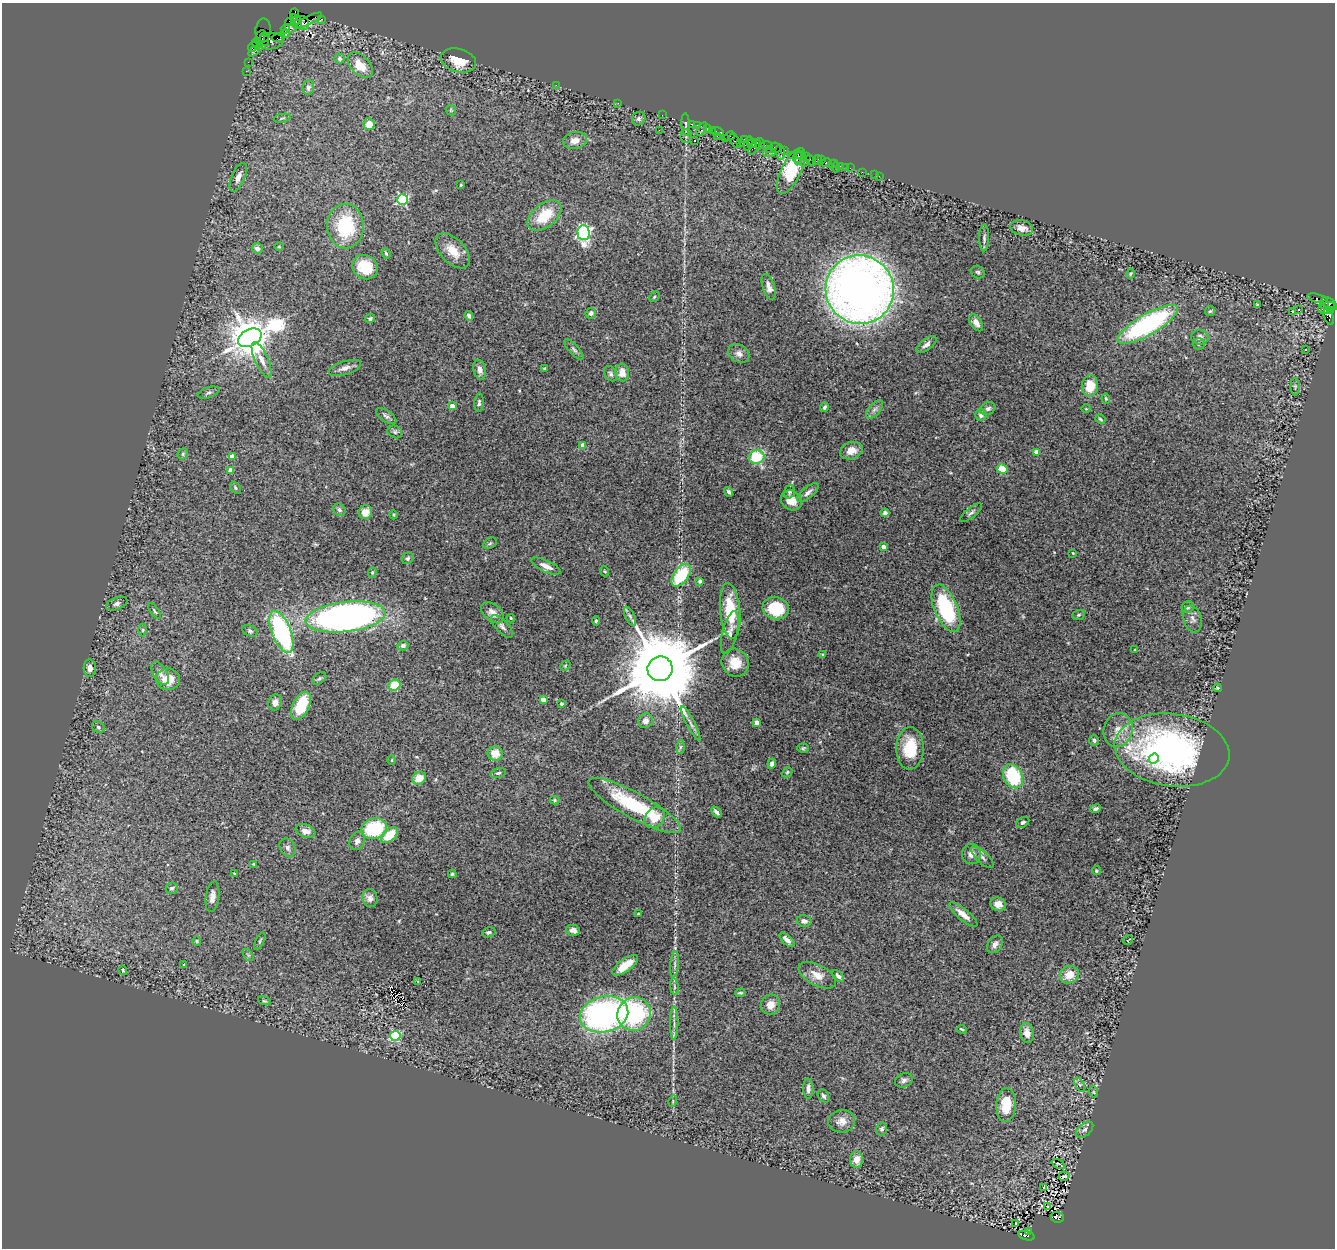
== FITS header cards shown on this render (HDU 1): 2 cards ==
NAXIS1  =                 1333
NAXIS2  =                 1246

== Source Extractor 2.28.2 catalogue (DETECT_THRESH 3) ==
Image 1333 x 1246 px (HDU 1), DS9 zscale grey, 1 PNG px = 1 image px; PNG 1337 x 1250 px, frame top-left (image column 1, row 1246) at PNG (2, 3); each listed source drawn as its Kron ellipse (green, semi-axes under 4 px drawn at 4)
Background 3.04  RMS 0.068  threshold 0.203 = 3 sigma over >= 5 px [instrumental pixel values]
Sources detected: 287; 1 with non-positive FLUX_AUTO (blend fragments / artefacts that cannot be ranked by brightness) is neither listed nor drawn; the other 286 listed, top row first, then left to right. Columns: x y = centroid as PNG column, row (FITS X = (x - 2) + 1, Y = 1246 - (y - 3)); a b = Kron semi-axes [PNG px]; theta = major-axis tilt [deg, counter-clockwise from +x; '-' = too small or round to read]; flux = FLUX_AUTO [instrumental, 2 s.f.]
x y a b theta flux
294 13 4 3 - 430
293 18 3 3 - 990
322 19 3 2 - 130
309 20 14 4 27 770
296 21 5 3 - 2800
290 22 5 4 - 210
302 23 7 6 - 1800
297 24 5 3 - 2500
291 28 6 4 5 4200
285 29 4 3 - 490
263 30 12 7 85 55
286 34 4 3 - 560
261 37 7 3 65 1800
278 38 6 2 18 150
264 39 7 3 -75 3700
270 41 13 8 7 1300
257 45 7 3 -49 670
253 47 5 3 - 330
254 51 7 3 36 300
339 58 5 5 - 7.3
458 60 18 11 -16 100
248 62 2 2 - 38
360 65 15 9 -47 75
246 71 2 2 - 53
556 85 2 2 - 37
308 87 7 5 84 16
618 103 3 2 - 5.7
451 110 6 4 -46 5.5
662 115 2 2 - 110
282 118 8 2 11 4.5
639 119 7 6 - 12
369 124 6 5 - 48
691 124 2 2 - 170
686 125 11 4 -87 8.3
697 125 2 2 - 150
707 128 3 3 - 610
702 129 7 4 57 750
659 130 3 2 - 7.9
712 131 3 2 - 250
717 131 6 2 -18 230
686 136 7 5 89 9.1
717 136 2 2 - 150
730 136 6 3 29 460
725 138 3 3 - 350
575 140 12 8 10 34
695 140 2 2 - 3.1
744 140 4 2 - 300
735 141 8 2 -57 580
740 142 3 2 - 230
748 144 7 3 73 1200
752 144 4 4 - 690
760 144 6 3 71 830
767 145 6 2 -6 1200
754 147 9 4 60 940
776 148 5 5 - 290
769 149 4 3 - 750
784 150 3 3 - 500
769 152 7 4 8 1200
780 152 7 3 -80 920
792 155 2 2 - 210
801 155 4 3 - 360
806 156 3 2 - 300
797 157 6 2 72 540
811 160 6 3 -48 580
817 160 5 3 - 600
822 160 2 2 - 62
798 161 2 2 - 420
804 163 3 2 - 760
826 163 5 3 - 610
833 164 5 2 - 64
840 166 3 3 - 480
836 167 5 2 - 120
845 167 2 2 - 73
850 168 2 2 - 53
791 171 25 10 64 150
862 172 2 2 - 53
875 175 2 2 - 100
879 176 2 2 - 73
238 177 15 6 67 29
461 185 3 2 - 4.4
402 200 5 5 - 510
545 216 19 11 39 140
345 226 22 18 -88 270
1022 228 11 7 -14 34
584 233 7 6 - 1100
984 238 13 5 89 16
279 247 4 3 - 4.2
257 248 5 5 - 19
453 251 21 12 -46 80
386 253 5 3 - 7.8
365 267 13 11 -34 120
978 272 7 6 - 9.3
1130 274 5 3 - 5.1
769 287 13 6 -71 25
860 290 34 34 - 4700
654 297 6 3 45 6.1
1317 298 11 4 -14 510
1324 304 3 2 - 1100
1329 304 9 5 -34 940
1257 305 3 2 - 4.4
1327 308 9 5 16 4400
1299 310 3 2 - 3.6
1210 311 5 5 - 6.4
1292 311 3 3 - 29
1330 311 4 3 - 570
591 313 5 5 - 15
469 316 5 4 - 17
1329 317 9 4 -71 1000
370 319 5 4 - 8.6
976 323 9 5 -59 25
1148 324 34 10 30 770
1200 337 8 7 - 22
250 338 13 8 27 16000
1199 344 6 5 - 8.1
926 345 12 5 37 19
574 349 13 5 -48 12
1306 350 3 2 - 6.5
739 354 11 8 -36 24
262 360 19 6 -66 38
345 368 17 7 17 28
544 368 3 2 - 4.4
480 370 10 6 -77 27
622 373 9 7 -86 39
611 374 8 6 -59 11
1090 386 10 8 85 85
1295 387 9 4 -88 8.1
209 392 11 5 17 12
1106 398 5 4 - 7
479 403 9 4 85 9.8
452 406 4 4 - 41
824 407 5 4 - 10
874 409 11 5 48 18
988 409 8 6 25 14
1086 409 4 3 - 3.7
981 415 6 5 - 16
386 416 12 5 -34 14
1100 419 5 3 - 6.2
395 432 7 6 - 9.3
583 445 4 4 - 42
851 451 11 8 18 41
1036 452 4 4 - 47
183 454 6 5 - 7.3
232 456 4 4 - 31
757 457 8 7 - 180
1002 469 5 4 - 86
231 470 4 4 - 49
235 488 6 4 -52 6.9
729 492 5 3 - 9.4
789 492 7 5 71 11
808 492 13 5 40 19
791 500 11 9 -36 45
339 510 6 5 - 12
365 512 7 6 - 52
885 513 4 4 - 13
971 513 14 5 39 14
394 515 4 3 - 4.1
490 543 7 5 30 7.8
883 547 4 4 - 35
1073 553 4 2 - 3.6
408 558 6 5 - 9.9
546 566 16 6 -25 34
604 571 5 3 - 4.3
372 572 5 4 - 5.6
681 575 13 7 54 220
700 581 4 4 - 17
117 604 11 6 22 16
1188 607 6 5 - 9.2
776 608 13 11 -15 200
946 608 25 11 -68 380
154 611 9 3 -55 7.7
730 611 28 10 -85 180
493 613 13 8 -39 37
1079 615 6 5 - 7.3
630 616 10 4 -64 12
346 617 40 15 7 2500
511 618 4 3 - 4.3
1193 619 14 9 -77 25
596 621 4 4 - 6
502 626 14 6 -47 18
143 630 6 4 90 7.1
250 631 8 5 -24 9
281 632 22 9 -69 640
730 633 22 7 76 35
403 646 5 4 - 15
1135 650 3 3 - 4.4
822 655 3 2 - 4.4
735 663 14 13 - 80
565 666 6 4 47 5.3
90 668 9 6 -86 24
660 669 12 12 - 76000
160 673 13 7 -58 24
168 679 12 10 -2 94
319 679 8 5 36 8.9
394 685 6 5 - 100
1217 688 4 4 - 6.5
543 700 4 4 - 46
275 702 8 6 69 23
561 704 3 3 - 13
301 706 15 8 64 180
646 721 8 7 - 22
757 722 4 4 - 51
691 724 19 4 -62 22
98 727 7 5 -34 9.4
1118 730 17 14 75 67
1094 740 5 5 - 11
680 747 7 4 88 8.6
803 748 6 4 4 6.6
910 748 21 13 89 170
1172 750 58 36 -7 1500
495 753 7 7 - 59
1154 759 5 4 - 24
392 760 5 3 - 4
772 764 5 4 - 19
787 772 5 4 - 6.5
498 773 8 4 14 9.7
1013 776 13 9 -64 270
419 778 7 6 - 62
555 800 5 4 - 5.7
635 806 52 12 -29 340
1096 809 5 3 - 10
716 812 6 3 -48 14
655 818 11 9 51 79
1023 822 7 4 31 9.2
374 829 13 10 15 240
305 831 10 6 -21 30
389 835 10 6 39 100
357 841 9 7 63 20
288 848 10 7 -62 16
971 854 10 9 - 30
982 857 14 5 -43 19
253 864 3 3 - 4.3
1096 871 4 4 - 6.5
234 873 3 2 - 2.9
452 874 4 3 - 6.6
172 888 6 5 - 11
212 897 15 6 82 28
370 898 9 7 -75 20
998 904 7 6 - 34
638 914 4 2 - 3.9
963 914 18 5 -39 43
804 921 7 5 -12 15
573 930 7 5 -11 19
489 932 7 5 14 9.3
787 940 9 4 -43 22
1128 940 5 3 - 2.6
197 941 4 4 - 5.1
260 941 9 3 64 6.3
995 944 10 7 52 20
248 955 7 3 -53 6
675 964 13 4 84 14
184 965 3 3 - 4.2
625 965 15 6 36 71
123 970 5 3 - 5
817 975 20 10 -27 55
1069 975 10 8 21 56
838 976 7 4 -44 13
418 981 3 3 - 3.4
674 987 8 4 -81 9.3
740 993 5 3 - 6.2
264 1001 6 4 -18 5.8
771 1005 10 9 - 43
604 1014 24 18 14 1200
634 1014 17 16 - 490
674 1023 16 2 90 17
962 1029 5 3 - 6.4
1027 1033 10 7 -79 38
395 1036 5 5 - 320
904 1080 9 7 20 16
1080 1085 8 4 -59 10
808 1089 10 5 -88 21
1094 1092 5 3 - 4
823 1096 7 5 -57 11
673 1101 6 3 73 5
1006 1105 17 10 86 120
842 1121 13 11 5 38
882 1129 6 5 - 9
1085 1130 10 6 40 16
856 1160 8 6 88 45
1059 1164 7 2 -24 2.2
1064 1176 5 3 - 3.9
1044 1187 3 3 - 66
1047 1207 3 2 - 17
1057 1217 7 5 -5 1400
1016 1224 3 2 - 14
1028 1231 3 2 - 300
1026 1236 8 4 -15 1700
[1 non-positive-flux detection neither listed nor drawn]